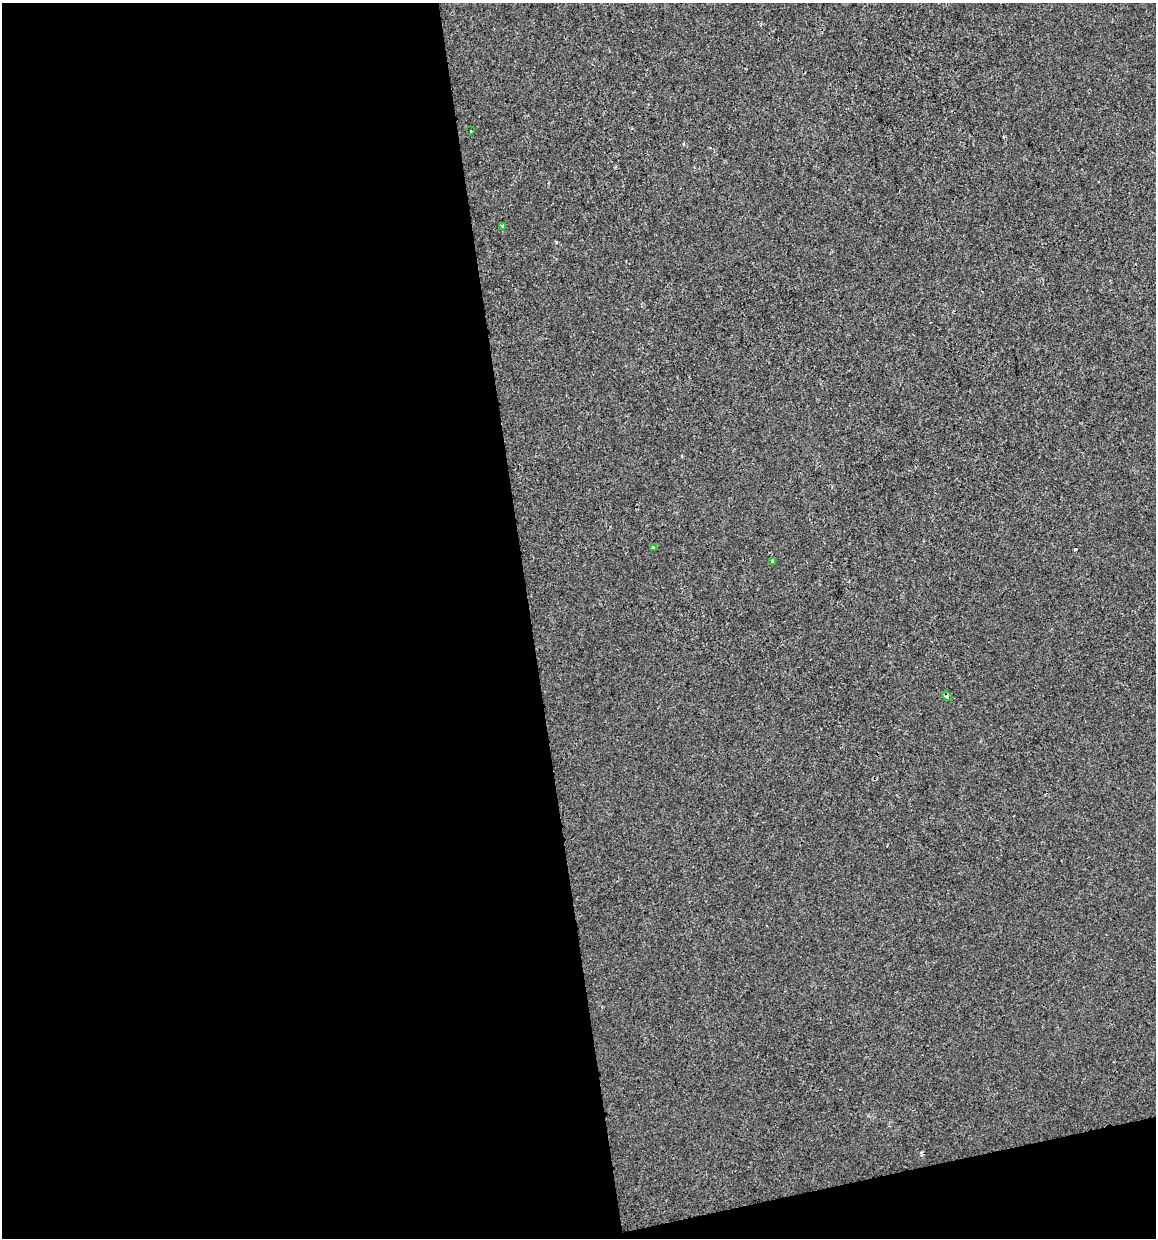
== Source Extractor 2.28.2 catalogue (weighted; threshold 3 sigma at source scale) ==
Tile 13 of 4 x 4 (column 1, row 4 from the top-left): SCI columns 32-1185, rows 1-1236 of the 4724 x 4944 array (HDU 1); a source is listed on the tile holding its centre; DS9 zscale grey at full resolution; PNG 1158 x 1240 px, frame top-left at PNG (2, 3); each listed source drawn as its Kron ellipse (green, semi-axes under 4 px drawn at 4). Shown black and unused: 48% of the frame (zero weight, under 2 of 3 exposures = <1% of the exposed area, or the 3 px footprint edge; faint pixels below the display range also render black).
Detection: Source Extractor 2.28.2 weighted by HDU 2 'WHT'; one run over the whole footprint, this tile lists its part. Background -8.66e-04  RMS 0.0043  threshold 0.0192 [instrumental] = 3 sigma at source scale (4.5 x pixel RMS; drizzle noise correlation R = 1.50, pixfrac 1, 0.0396/0.0396 arcsec/px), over >= 5 px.
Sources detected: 6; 1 cosmic-ray / hot-pixel residue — neither listed nor drawn; the other 5 listed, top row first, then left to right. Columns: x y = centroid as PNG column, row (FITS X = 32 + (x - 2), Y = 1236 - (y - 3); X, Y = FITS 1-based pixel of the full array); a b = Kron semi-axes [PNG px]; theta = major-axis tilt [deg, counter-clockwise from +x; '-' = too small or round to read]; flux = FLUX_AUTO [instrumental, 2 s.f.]
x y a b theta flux
471 131 3 2 - 0.7
503 226 3 3 - 0.46
654 548 4 3 - 1.9
773 561 3 3 - 1.9
947 696 5 4 - 1.9
Overlapping masked pixels (flux is a lower limit): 2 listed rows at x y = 654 548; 947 696